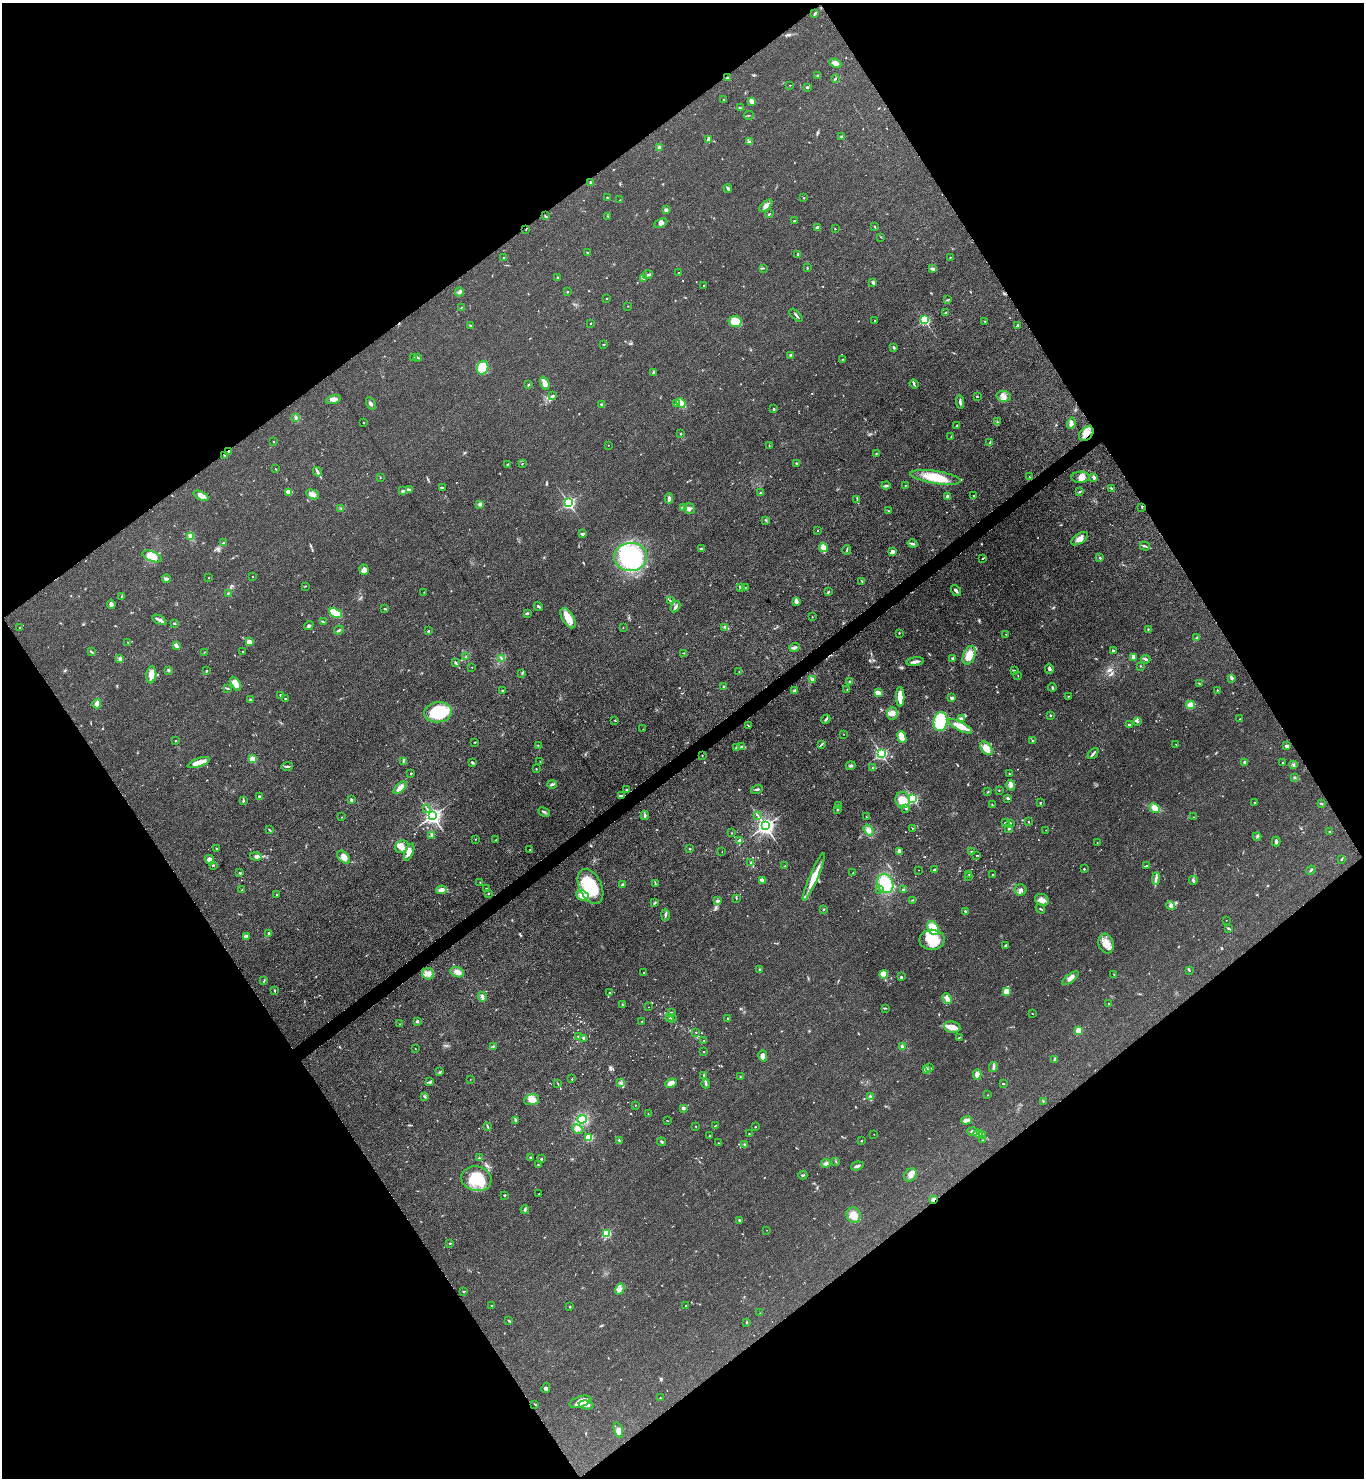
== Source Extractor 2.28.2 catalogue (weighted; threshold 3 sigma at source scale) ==
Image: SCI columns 158-5603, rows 3-5905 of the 5901 x 5907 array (HDU 1 of 3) = the unmasked area's bounding box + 8 px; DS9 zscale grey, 4 x 4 block average (1 PNG px = mean of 4 x 4 image px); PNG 1366 x 1480 px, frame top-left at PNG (2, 3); each listed source drawn as its Kron ellipse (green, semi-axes under 4 px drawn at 4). Shown black and unused: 49% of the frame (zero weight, under 3 of 4 exposures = <1% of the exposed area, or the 3 px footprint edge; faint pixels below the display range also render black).
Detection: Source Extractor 2.28.2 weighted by HDU 2 'WHT'. Background 0.0826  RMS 0.0067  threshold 0.0302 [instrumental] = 3 sigma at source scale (4.5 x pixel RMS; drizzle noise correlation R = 1.50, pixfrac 1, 0.05/0.05 arcsec/px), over >= 5 px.
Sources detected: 720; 6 too faint to see at this stretch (4 x 4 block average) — neither listed nor drawn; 12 coinciding with a brighter row at this scale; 33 inside a brighter listed object's ellipse — not listed separately; of the other 669, all 500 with FLUX_AUTO >= 1.49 (the completeness limit of this list) listed and drawn (169 fainter detections not listed), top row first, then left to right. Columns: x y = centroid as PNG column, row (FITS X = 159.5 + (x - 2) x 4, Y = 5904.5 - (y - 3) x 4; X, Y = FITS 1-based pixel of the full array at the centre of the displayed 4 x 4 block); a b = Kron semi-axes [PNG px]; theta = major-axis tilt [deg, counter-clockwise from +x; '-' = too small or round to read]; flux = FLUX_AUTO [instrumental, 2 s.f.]
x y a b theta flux
815 13 3 2 - 4.7
835 63 6 4 -22 21
818 75 2 2 - 2.6
727 78 4 2 - 4.2
835 79 3 2 - 4.5
790 85 2 2 - 1.6
807 87 3 2 - 4.6
724 99 3 2 - 3.3
752 101 3 2 - 23
741 108 4 2 - 4.1
749 115 5 2 - 2.5
842 137 2 2 - 22
709 140 4 3 - 8.7
750 142 4 2 - 7.5
659 148 4 3 - 8.4
591 182 3 2 - 3.4
728 188 4 2 - 6.9
607 197 2 2 - 2.7
803 198 2 2 - 2.2
620 200 2 2 - 2.2
766 206 8 4 41 16
666 210 4 3 - 8
769 214 2 2 - 2.4
545 216 3 2 - 2.5
607 216 2 2 - 1.9
794 221 2 2 - 2.9
661 223 7 4 27 14
817 227 3 2 - 6.2
875 227 3 2 - 2.7
526 229 4 2 - 1.7
835 229 2 2 - 2.5
881 237 2 2 - 1.7
588 253 3 2 - 3.3
798 254 2 2 - 2.4
950 257 2 2 - 2.6
504 258 2 2 - 2.4
764 268 2 2 - 1.7
807 268 2 2 - 2.3
933 269 4 3 - 8.4
679 272 2 2 - 5.3
648 275 5 2 - 6.8
558 278 2 2 - 2.5
644 279 2 2 - 1.6
873 282 4 3 - 5.9
704 285 2 2 - 5.7
459 292 4 3 - 8.4
567 292 2 2 - 2.6
606 298 2 2 - 6.5
947 300 4 2 - 3.1
628 306 2 2 - 1.8
462 307 2 2 - 2.1
946 313 3 2 - 7.8
796 315 8 2 -44 6.9
924 320 2 2 - 550
735 321 6 5 - 58
875 321 2 2 - 2.7
985 321 2 2 - 2.8
591 323 2 2 - 2.7
1017 325 3 2 - 10
470 326 3 2 - 3.7
604 345 2 2 - 2.4
894 348 3 2 - 2.5
790 355 3 2 - 4.4
414 357 3 2 - 4.4
417 357 3 2 - 3
842 360 4 2 - 2.5
483 368 7 5 72 32
653 373 4 2 - 6.7
545 383 7 4 -69 34
914 384 5 2 - 6.5
528 385 3 2 - 2.3
553 396 2 2 - 19
977 396 2 2 - 7.3
1004 396 7 5 -12 24
333 399 7 3 18 14
960 402 7 2 -85 9.4
681 403 5 3 - 63
371 404 7 2 -60 7.7
602 404 3 3 - 5.7
676 404 2 2 - 2.7
774 409 3 2 - 3.9
296 418 2 2 - 1.6
997 422 3 2 - 3.1
363 423 2 2 - 2
1071 423 5 4 - 13
956 426 3 2 - 2.7
681 434 2 2 - 2.4
1086 434 8 6 47 31
951 437 2 2 - 2
274 442 2 2 - 3.4
990 443 3 2 - 8
609 445 2 2 - 2.7
769 446 2 2 - 2.6
229 451 3 2 - 5.2
876 454 2 2 - 2.5
225 455 2 2 - 20
796 463 2 2 - 10
522 464 2 2 - 2.6
507 465 2 2 - 1.9
276 469 2 2 - 2.1
317 472 5 2 - 7.7
936 477 25 6 -9 110
1030 477 2 2 - 2.1
1080 477 9 5 3 22
1094 477 3 3 - 6.7
380 478 2 2 - 1.9
905 485 2 2 - 2.8
886 486 4 2 - 6.3
442 487 3 2 - 3.4
1112 488 4 2 - 4.2
410 490 2 2 - 2.4
402 491 2 2 - 2.6
288 492 4 3 - 9.9
1080 492 2 2 - 2.4
760 493 2 2 - 4.9
312 494 7 3 -25 14
201 496 8 3 -25 24
947 496 2 2 - 34
973 496 2 2 - 3.5
669 498 5 3 - 13
857 499 2 2 - 1.5
568 503 2 2 - 800
480 504 4 3 - 8.3
684 507 3 2 - 5.1
1142 507 3 2 - 2.5
341 508 2 2 - 2.2
690 508 6 4 -58 12
888 511 2 2 - 1.6
765 520 3 2 - 2.7
817 531 2 2 - 1.5
582 534 4 2 - 8.8
191 536 4 2 - 27
1080 539 9 5 34 25
223 543 3 2 - 2.1
913 544 5 2 - 8.8
1145 546 5 2 - 5.3
823 548 4 2 - 8.4
701 549 3 2 - 4.6
847 550 5 2 - 4.3
893 552 2 2 - 51
152 556 10 5 -21 42
630 557 16 14 6 430
982 558 3 2 - 2.6
1100 558 3 2 - 3.5
364 570 5 4 - 25
253 576 2 2 - 1.6
209 578 2 2 - 1.9
166 579 4 3 - 12
862 581 3 2 - 3.1
305 586 2 2 - 1.9
741 587 3 2 - 3.2
745 588 2 2 - 1.5
956 590 6 2 -54 9
424 592 2 2 - 1.7
828 592 2 2 - 2.9
228 593 2 2 - 2.8
121 596 2 2 - 1.7
670 601 2 2 - 2.8
796 601 3 2 - 24
111 604 4 3 - 17
538 606 5 2 - 6.3
675 606 6 2 59 8.2
385 609 3 2 - 3.1
335 613 7 4 -24 200
527 613 3 2 - 5.7
812 617 2 2 - 1.8
568 618 11 5 -60 57
159 620 8 2 -29 12
323 622 3 2 - 3.3
174 623 2 2 - 4.8
309 626 5 2 - 6.3
20 627 3 2 - 2.1
725 627 3 2 - 4
623 628 2 2 - 1.7
1148 629 2 2 - 2.6
339 630 5 2 - 6.3
428 631 2 2 - 12
899 633 2 2 - 2.4
1006 634 2 2 - 1.7
1197 638 4 2 - 6.5
128 642 2 2 - 2.3
249 642 2 2 - 110
176 645 4 3 - 12
795 647 5 3 - 7.6
1113 650 2 2 - 18
243 651 2 2 - 3.4
92 652 3 2 - 2.8
204 652 2 2 - 1.7
684 653 2 2 - 2
969 655 10 6 68 49
466 657 2 2 - 2.7
1133 657 4 2 - 16
501 658 2 2 - 1.6
953 658 2 2 - 9.1
120 659 3 2 - 6.2
1146 659 4 3 - 6.2
455 662 4 2 - 5.1
915 662 9 3 8 14
1140 666 2 2 - 1.5
472 667 2 2 - 1.9
1049 669 5 3 - 8
168 670 3 2 - 4.6
1014 670 3 2 - 2.9
206 671 3 2 - 1.7
739 671 2 2 - 2
522 673 2 2 - 2.1
151 675 8 5 84 35
1018 675 2 2 - 1.6
1232 678 3 3 - 6.1
812 679 4 2 - 5.1
850 682 2 2 - 4
1199 683 3 2 - 2.1
236 684 8 4 -59 34
724 686 2 2 - 14
227 688 3 2 - 3.7
1052 688 4 2 - 4.3
847 689 2 2 - 1.6
1217 690 2 2 - 1.7
502 691 2 2 - 2.2
795 691 2 2 - 39
878 693 3 2 - 35
280 695 2 2 - 11
1068 696 2 2 - 2.3
900 697 10 3 -88 58
952 698 4 2 - 7
251 699 2 2 - 3.3
285 699 2 2 - 3.4
97 704 5 4 - 20
1191 705 4 4 - 38
438 712 14 10 6 210
892 713 6 5 - 24
1050 715 2 2 - 6.1
826 719 5 2 - 7.2
961 719 3 2 - 8.4
1240 719 2 2 - 3.3
615 720 2 2 - 1.6
940 721 9 7 83 200
1137 722 3 2 - 5.6
1129 725 3 2 - 4.1
748 726 2 2 - 1.6
960 726 13 4 -27 60
643 729 2 2 - 1.9
844 734 2 2 - 1.8
902 737 6 3 -70 63
176 740 2 2 - 1.8
1032 741 2 2 - 2
475 742 2 2 - 2.4
822 744 2 2 - 2.1
1176 744 2 2 - 1.6
538 745 2 2 - 1.8
1287 746 3 2 - 19
742 747 3 2 - 12
737 748 3 2 - 5.5
986 748 8 5 -50 52
1093 753 6 2 49 8.2
881 754 2 2 - 840
702 755 2 2 - 1.8
252 759 2 2 - 170
540 761 2 2 - 2
199 762 11 4 20 53
403 762 3 2 - 3.5
472 762 3 2 - 5.1
1245 762 2 2 - 29
1283 762 2 2 - 2.4
1293 765 3 3 - 4.9
287 766 6 2 1 7
851 766 5 2 - 6.5
873 768 3 2 - 3.5
536 769 2 2 - 2.2
411 773 2 2 - 9
1010 774 3 2 - 1.8
1295 777 4 2 - 3.7
552 784 4 3 - 6.1
1011 785 5 3 - 16
400 788 8 3 42 43
757 789 6 2 15 6
627 790 2 2 - 12
999 790 2 2 - 1.8
988 792 3 2 - 1.7
621 796 3 2 - 5.1
259 797 2 2 - 33
1008 798 3 2 - 5.4
913 799 2 2 - 520
351 800 2 2 - 21
903 800 8 7 - 51
243 801 3 2 - 4.9
1040 803 3 2 - 2.6
1255 803 2 2 - 6.7
1322 804 3 2 - 4.5
839 805 2 2 - 2.4
992 805 3 2 - 2.4
427 808 2 2 - 2.1
906 808 3 2 - 8.9
1155 808 5 4 - 47
837 809 3 2 - 2.6
544 812 6 2 -27 6.6
432 816 3 3 - 1900
645 816 4 2 - 7.4
758 816 3 2 - 2.9
342 817 2 2 - 3.5
866 817 2 2 - 1.7
1193 817 2 2 - 1.8
1005 822 3 2 - 1.9
1029 822 2 2 - 3.4
1010 823 2 2 - 3.9
765 826 3 3 - 2300
913 828 2 2 - 2.7
1009 828 2 2 - 14
270 830 2 2 - 2.4
868 830 6 4 -54 14
1046 830 2 2 - 1.8
1329 831 2 2 - 2.2
732 833 2 2 - 2.8
432 835 3 2 - 4.6
1257 836 4 2 - 4.4
476 839 2 2 - 1.8
496 839 2 2 - 1.6
740 841 4 3 - 12
1276 841 5 2 - 11
1097 843 2 2 - 1.6
402 847 7 5 36 23
217 849 2 2 - 13
690 849 2 2 - 3
530 850 2 2 - 4.8
899 851 3 3 - 20
409 852 9 3 69 22
722 852 2 2 - 1.6
971 852 2 2 - 6
976 855 2 2 - 2.4
256 856 6 3 -12 11
344 857 8 5 -43 31
1341 859 2 2 - 1.6
209 860 5 4 - 22
751 863 2 2 - 3.7
213 865 2 2 - 2.8
785 866 2 2 - 1.6
1146 866 3 2 - 3.3
1084 869 2 2 - 6.7
919 870 2 2 - 1.5
934 870 3 2 - 7.4
1311 870 5 2 - 5.3
239 873 2 2 - 3.4
853 873 2 2 - 2.1
969 874 2 2 - 1.9
993 874 2 2 - 3.3
814 877 26 4 67 63
969 877 2 2 - 2.7
1156 879 6 3 86 11
762 880 2 2 - 11
1193 880 4 2 - 7
480 882 2 2 - 2.2
885 883 10 8 -67 140
655 884 2 2 - 1.5
622 885 3 3 - 5.7
590 887 19 11 -65 210
486 889 2 2 - 3.3
879 889 2 2 - 2.2
242 890 3 2 - 2.6
442 890 5 3 - 24
903 890 3 2 - 5
1021 890 6 5 - 16
488 893 2 2 - 9.2
277 894 2 2 - 4.8
582 895 6 5 - 32
736 898 2 2 - 2.8
913 900 2 2 - 2.2
1042 900 7 5 -28 21
718 901 2 2 - 36
655 903 2 2 - 2.3
1170 906 4 3 - 11
824 909 2 2 - 2.9
1040 909 5 2 - 4.1
965 911 3 2 - 4.2
665 915 6 2 89 7.4
1226 920 2 2 - 1.7
933 928 7 5 -61 90
1228 928 3 2 - 5.4
268 934 3 2 - 4.8
246 936 3 3 - 11
932 940 12 10 0 100
1106 944 10 7 -73 41
1006 946 4 3 - 7.5
760 969 3 2 - 5.5
1189 970 3 2 - 2.7
457 972 7 5 -23 19
644 973 2 2 - 1.9
428 974 6 5 - 23
884 974 4 4 - 48
1114 974 2 2 - 2
901 977 3 2 - 4.9
1070 978 10 3 36 21
264 981 3 2 - 3.1
275 990 2 2 - 2.6
1006 991 4 3 - 32
609 992 2 2 - 1.6
482 997 5 3 - 8.6
947 999 5 3 - 22
1108 1003 2 2 - 1.6
622 1005 3 2 - 2
648 1007 2 2 - 2.2
885 1008 3 2 - 3.4
671 1013 2 2 - 6.1
1032 1013 2 2 - 1.8
670 1017 2 2 - 3.7
672 1018 2 2 - 3.5
728 1019 3 3 - 4.3
417 1021 2 2 - 13
641 1021 2 2 - 2
400 1024 2 2 - 1.5
952 1027 8 5 -8 36
1079 1031 2 2 - 170
696 1032 2 2 - 3.1
578 1037 2 2 - 1.6
960 1037 4 2 - 3.3
584 1038 2 2 - 12
704 1041 2 2 - 3.8
493 1046 3 2 - 3.9
902 1046 3 2 - 9.7
415 1049 2 2 - 1.6
703 1052 2 2 - 4.1
763 1056 6 2 -74 10
1055 1059 4 2 - 4.2
993 1067 5 2 - 7.2
929 1068 2 2 - 2.1
926 1069 3 3 - 7.3
440 1072 3 2 - 3.3
977 1074 5 3 - 23
704 1076 2 2 - 3.1
740 1077 4 2 - 2.2
470 1079 2 2 - 1.6
572 1079 2 2 - 5.3
430 1082 3 2 - 4.4
621 1083 3 2 - 4.3
671 1083 6 4 22 27
558 1084 2 2 - 1.6
706 1084 4 2 - 5.6
1003 1084 2 2 - 2.2
987 1095 2 2 - 1.7
870 1096 4 3 - 6
425 1097 3 2 - 3.6
532 1100 8 5 16 27
1044 1101 2 2 - 2.2
635 1105 2 2 - 2.4
683 1108 2 2 - 43
648 1114 2 2 - 1.8
582 1119 5 3 - 16
516 1120 3 2 - 8
966 1120 5 2 - 32
667 1121 2 2 - 1.6
715 1126 2 2 - 2.2
487 1127 2 2 - 1.9
696 1127 2 2 - 1.9
755 1127 2 2 - 6
578 1129 6 3 -26 11
973 1132 5 3 - 8.8
749 1134 2 2 - 2.1
874 1134 2 2 - 1.5
978 1134 4 2 - 7.7
710 1136 3 2 - 3.7
983 1136 3 2 - 4.4
589 1137 2 2 - 240
619 1140 3 2 - 5.1
983 1140 3 2 - 2
861 1141 2 2 - 3.7
661 1142 4 2 - 5.5
719 1143 2 2 - 1.7
745 1145 3 2 - 3.1
531 1157 2 2 - 2.6
479 1158 2 2 - 2.7
541 1159 2 2 - 8.2
836 1162 3 2 - 2
826 1163 5 3 - 9.7
538 1165 2 2 - 1.8
857 1166 6 2 18 12
803 1175 4 2 - 3.9
910 1175 7 5 48 21
476 1179 15 12 -13 130
539 1194 2 2 - 1.8
505 1195 2 2 - 3.2
933 1200 3 2 - 15
525 1209 4 2 - 5.7
854 1215 8 7 - 37
739 1220 2 2 - 5.6
766 1230 2 2 - 1.7
606 1233 2 2 - 320
450 1243 3 2 - 3
620 1289 6 2 59 8.7
463 1292 3 2 - 3
491 1306 2 2 - 1.8
686 1306 2 2 - 2
570 1307 2 2 - 2.7
760 1313 2 2 - 1.8
509 1321 3 2 - 3.6
746 1322 2 2 - 3.2
546 1388 5 3 - 7.2
660 1398 2 2 - 3.8
580 1402 11 5 18 37
535 1404 3 2 - 2.2
586 1405 8 4 -9 19
618 1430 8 4 -71 17
Overlapping masked pixels (flux is a lower limit): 3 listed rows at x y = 1086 434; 229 451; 933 1200
Diffuse or blended objects may show on this block-average render without a row.